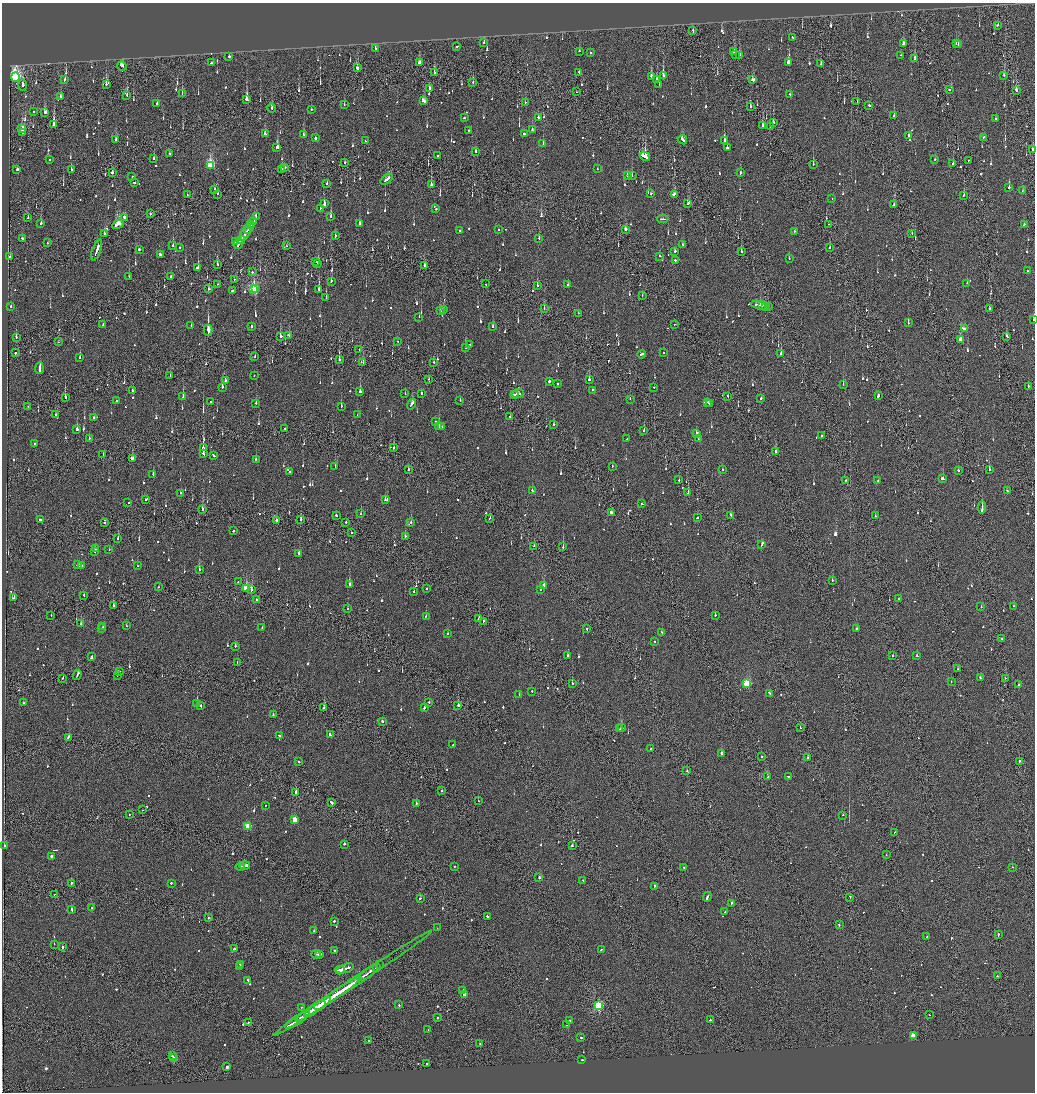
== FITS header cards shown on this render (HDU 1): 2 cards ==
NAXIS1  =                 2065
NAXIS2  =                 2180

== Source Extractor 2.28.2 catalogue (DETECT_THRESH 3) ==
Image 2065 x 2180 px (HDU 1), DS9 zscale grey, zoomed out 1/2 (1 PNG px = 2 x 2 image px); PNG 1037 x 1094 px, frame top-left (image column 1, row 2179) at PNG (2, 3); each listed source drawn as its Kron ellipse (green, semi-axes under 4 px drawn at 4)
Background -0.142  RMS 0.066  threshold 0.197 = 3 sigma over >= 5 px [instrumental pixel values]
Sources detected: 1295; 64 cannot appear on this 1/2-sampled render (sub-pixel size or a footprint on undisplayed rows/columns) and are neither listed nor drawn; of the other 1231, the 500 brightest by FLUX_AUTO listed and drawn (731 fainter detections omitted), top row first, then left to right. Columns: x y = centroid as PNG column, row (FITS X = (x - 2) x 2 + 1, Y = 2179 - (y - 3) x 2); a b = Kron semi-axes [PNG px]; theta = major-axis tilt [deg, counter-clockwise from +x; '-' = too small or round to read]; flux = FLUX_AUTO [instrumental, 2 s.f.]
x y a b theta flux
997 25 2 2 - 260
693 31 3 2 - 98
792 37 2 2 - 180
484 43 3 2 - 98
904 44 3 2 - 150
956 44 2 1 - 350
958 44 2 2 - 190
457 47 2 2 - 110
375 49 2 2 - 480
579 51 2 2 - 100
734 52 3 2 - 160
590 53 2 2 - 99
736 54 2 2 - 160
739 55 3 2 - 120
901 55 2 1 - 100
229 57 2 2 - 180
915 58 2 2 - 350
211 63 3 2 - 110
419 63 3 2 - 150
789 63 3 2 - 280
821 64 2 2 - 110
122 66 5 2 - 370
357 68 2 2 - 890
579 72 3 2 - 180
434 73 3 2 - 140
1004 75 2 2 - 150
651 76 4 2 - 190
663 76 2 2 - 510
15 77 5 3 - 2900
65 80 3 2 - 180
657 80 3 2 - 190
753 80 3 2 - 160
473 82 2 2 - 110
106 84 2 2 - 650
23 85 5 2 - 110
659 85 2 2 - 230
430 88 2 2 - 130
949 89 2 2 - 170
1016 90 3 2 - 310
576 92 2 2 - 83
182 93 2 2 - 110
789 94 2 2 - 110
127 95 2 2 - 120
61 97 2 2 - 230
247 99 3 2 - 1100
424 101 4 2 - 240
857 101 2 2 - 82
525 102 2 2 - 130
157 103 2 2 - 150
344 105 2 1 - 110
869 105 2 2 - 410
750 107 3 2 - 140
272 108 4 2 - 79
311 110 2 1 - 80
34 112 2 2 - 130
45 112 3 3 - 210
894 116 2 2 - 800
538 117 2 2 - 130
464 118 2 2 - 230
996 119 2 2 - 920
774 123 3 1 - 91
54 125 3 2 - 1200
763 126 3 2 - 110
770 127 2 1 - 100
21 129 3 3 - 280
469 130 2 2 - 110
532 130 2 2 - 140
23 132 3 2 - 550
265 133 3 2 - 130
524 134 2 2 - 410
304 135 3 2 - 220
909 135 3 2 - 440
984 137 2 2 - 89
315 138 2 2 - 230
116 140 3 2 - 78
682 140 5 2 - 580
724 140 4 2 - 130
365 141 2 1 - 100
543 144 2 2 - 140
277 147 3 2 - 430
727 147 2 2 - 270
1033 149 2 1 - 370
475 151 2 2 - 92
169 154 2 2 - 210
437 156 2 1 - 77
645 156 5 3 - 880
154 158 2 2 - 150
49 159 2 2 - 89
935 159 2 2 - 100
968 160 2 2 - 86
344 163 2 2 - 110
813 164 2 1 - 81
953 164 2 2 - 380
210 166 4 3 - 1200
284 168 3 2 - 240
17 169 2 2 - 440
597 169 2 2 - 93
71 170 2 2 - 93
281 170 3 1 - 240
112 173 2 2 - 710
740 173 3 2 - 150
627 175 2 2 - 400
132 176 2 2 - 110
632 176 2 2 - 120
387 179 7 2 37 390
134 183 2 2 - 170
327 184 2 2 - 100
431 185 2 2 - 720
1009 187 2 2 - 850
214 190 4 2 - 310
1022 191 2 1 - 97
651 193 2 2 - 90
217 194 3 2 - 93
674 194 3 2 - 210
187 195 2 2 - 100
963 195 3 1 - 91
832 198 2 1 - 130
688 203 3 2 - 210
324 204 4 2 - 420
894 205 4 2 - 380
320 208 2 2 - 83
436 209 2 2 - 150
150 214 2 2 - 87
256 216 3 2 - 210
331 216 2 2 - 450
124 217 2 2 - 120
28 218 2 2 - 110
663 219 5 1 - 360
254 222 2 2 - 440
360 223 2 2 - 120
41 224 2 2 - 260
118 224 6 2 30 470
251 224 2 1 - 170
829 224 2 1 - 94
1024 224 2 2 - 140
249 228 6 2 54 370
498 229 2 2 - 77
625 229 3 2 - 89
460 231 2 2 - 85
794 231 2 2 - 200
245 233 8 2 56 810
105 234 3 2 - 160
912 234 2 2 - 100
335 236 2 2 - 190
22 238 2 2 - 84
539 238 2 2 - 91
241 240 4 2 - 550
236 242 3 2 - 140
48 243 2 2 - 98
238 244 5 2 - 300
683 245 3 2 - 170
173 246 2 2 - 160
287 246 2 2 - 130
179 247 2 2 - 86
829 248 2 2 - 190
139 249 2 2 - 250
97 250 11 2 70 580
675 251 3 2 - 78
741 252 3 2 - 130
160 254 3 2 - 160
660 256 2 2 - 110
10 257 2 2 - 86
789 259 2 2 - 190
675 260 2 2 - 150
316 261 2 2 - 96
318 264 2 2 - 120
217 265 2 2 - 260
425 266 3 2 - 77
198 268 2 2 - 530
1027 270 2 2 - 120
253 272 2 2 - 150
129 277 2 1 - 130
171 277 3 2 - 150
234 279 2 2 - 130
331 281 2 2 - 120
967 283 2 2 - 84
217 284 2 1 - 89
486 284 2 1 - 150
568 285 2 2 - 140
537 286 3 2 - 100
256 288 2 1 - 230
209 289 2 2 - 360
319 289 3 2 - 250
254 290 4 3 - 1700
232 291 2 2 - 130
642 295 2 1 - 150
326 297 3 2 - 92
760 305 9 2 -11 520
11 306 2 2 - 130
763 306 2 2 - 220
766 306 3 1 - 180
768 307 2 1 - 90
990 308 3 2 - 160
444 309 3 2 - 200
544 309 2 1 - 97
440 311 2 2 - 83
578 313 2 1 - 120
419 317 2 2 - 78
1033 319 2 2 - 160
908 323 2 2 - 170
675 324 2 1 - 550
103 325 2 2 - 190
191 326 2 1 - 300
251 326 3 2 - 160
493 327 2 2 - 120
964 329 3 2 - 170
208 330 5 2 - 30000
289 335 3 2 - 140
280 336 2 2 - 210
1006 336 3 2 - 260
16 337 2 2 - 230
960 340 3 2 - 210
58 342 2 1 - 89
398 342 2 1 - 80
470 345 2 2 - 130
466 348 2 2 - 79
359 350 2 1 - 120
15 353 2 2 - 130
663 353 2 2 - 110
642 354 4 2 - 1100
781 354 2 2 - 420
80 357 2 2 - 160
255 357 2 2 - 140
339 360 3 2 - 530
362 362 3 2 - 100
434 363 2 2 - 120
39 368 6 2 85 580
254 375 2 2 - 86
170 376 2 2 - 490
428 379 2 1 - 86
225 380 3 2 - 620
589 380 2 2 - 830
549 381 2 2 - 1400
557 384 2 2 - 660
843 385 2 2 - 110
1028 386 2 2 - 160
222 387 2 2 - 470
654 387 2 2 - 97
592 390 2 2 - 460
132 391 2 2 - 83
360 392 2 2 - 670
422 393 3 2 - 130
518 393 6 2 9 330
405 394 2 2 - 150
514 395 3 1 - 140
728 396 2 2 - 200
878 396 3 2 - 110
65 397 2 2 - 400
183 397 2 2 - 470
761 398 2 2 - 140
630 399 2 2 - 84
460 400 2 2 - 78
117 401 2 2 - 180
211 402 2 2 - 86
707 402 2 2 - 430
256 403 2 2 - 85
411 404 5 2 - 310
709 404 2 2 - 300
28 406 2 2 - 140
341 406 2 2 - 390
55 415 2 2 - 250
357 415 2 1 - 180
510 416 2 2 - 78
93 418 2 2 - 130
435 421 2 2 - 86
554 424 2 2 - 83
439 427 3 2 - 210
442 427 2 2 - 89
77 429 2 2 - 680
284 429 2 2 - 84
644 430 2 1 - 95
697 433 3 2 - 94
821 436 2 1 - 260
89 438 2 2 - 100
627 439 2 2 - 87
698 439 2 2 - 84
34 443 2 2 - 200
203 448 3 2 - 180
393 448 2 2 - 220
775 452 2 2 - 230
103 454 2 1 - 100
203 454 3 2 - 180
213 455 3 2 - 160
132 459 3 2 - 290
256 459 2 2 - 170
612 466 2 2 - 86
335 467 2 1 - 360
408 469 3 2 - 200
989 469 2 2 - 350
722 470 2 2 - 770
958 470 2 2 - 110
290 471 2 2 - 78
153 475 2 2 - 250
943 479 3 2 - 1100
679 480 2 1 - 170
845 480 2 2 - 130
878 481 2 2 - 200
532 491 2 2 - 130
1007 491 3 2 - 140
180 493 2 2 - 77
688 493 2 1 - 160
145 500 2 1 - 110
385 500 3 2 - 330
128 503 2 1 - 100
642 504 2 2 - 81
982 508 6 1 86 400
202 509 4 2 - 430
612 513 3 2 - 1600
361 514 2 1 - 240
336 515 2 2 - 510
731 515 2 2 - 160
875 516 2 2 - 84
490 518 3 2 - 360
697 518 2 2 - 99
40 519 3 2 - 250
276 520 2 2 - 150
300 520 3 1 - 270
411 522 2 2 - 560
104 523 2 2 - 120
346 523 2 1 - 180
233 531 2 2 - 230
351 532 3 2 - 130
405 536 2 2 - 260
118 538 2 2 - 510
762 545 3 2 - 600
534 546 2 2 - 86
563 547 3 2 - 280
95 548 2 2 - 300
109 550 2 2 - 150
94 552 2 2 - 210
299 553 2 2 - 150
77 564 3 2 - 160
82 566 2 2 - 90
137 566 2 1 - 360
199 570 2 2 - 430
832 581 2 1 - 100
238 582 2 2 - 83
349 584 2 2 - 460
544 585 2 2 - 600
159 587 2 1 - 150
246 589 3 3 - 590
426 589 2 2 - 190
541 589 2 2 - 83
251 590 2 2 - 310
414 591 2 2 - 82
84 595 2 2 - 86
13 598 3 2 - 160
899 598 2 1 - 400
257 600 2 2 - 160
114 606 2 2 - 200
1014 606 2 2 - 220
981 607 2 2 - 99
348 609 2 1 - 120
715 615 2 2 - 310
51 616 2 1 - 83
426 616 2 1 - 160
479 619 2 2 - 1100
483 621 3 2 - 110
81 624 2 2 - 480
103 626 4 2 - 220
126 626 2 2 - 110
262 627 2 2 - 120
102 629 2 1 - 90
587 629 2 2 - 150
856 629 3 2 - 170
662 632 2 2 - 240
448 633 2 2 - 82
1002 639 2 2 - 150
654 642 2 2 - 180
235 646 2 2 - 130
567 656 2 2 - 96
892 656 2 1 - 470
917 656 2 2 - 290
91 657 4 2 - 460
237 663 2 1 - 100
957 669 2 2 - 78
119 672 2 2 - 100
77 675 5 2 - 280
117 675 2 2 - 86
980 677 3 2 - 110
63 678 2 1 - 120
1005 678 2 2 - 130
951 682 2 2 - 94
747 683 3 3 - 990
572 684 2 2 - 360
1018 684 2 2 - 82
532 691 2 2 - 84
770 693 3 2 - 160
519 695 2 2 - 81
23 702 2 2 - 110
429 702 2 2 - 150
197 703 2 2 - 600
458 705 2 1 - 1000
201 706 2 2 - 130
324 707 3 2 - 200
424 708 2 2 - 150
273 715 2 2 - 94
382 721 2 2 - 580
622 728 2 2 - 290
800 728 3 1 - 140
620 729 2 1 - 180
330 734 3 2 - 200
280 735 3 2 - 320
69 737 4 2 - 340
453 745 2 2 - 200
651 749 2 1 - 97
721 753 3 2 - 1100
761 756 2 2 - 120
807 758 2 2 - 280
298 761 2 2 - 110
1019 761 2 2 - 200
687 771 2 2 - 180
768 777 2 2 - 250
788 777 2 1 - 110
442 791 2 2 - 180
296 792 2 2 - 970
478 801 2 2 - 91
331 802 3 2 - 270
416 803 2 2 - 99
265 805 2 1 - 81
142 810 2 1 - 130
129 814 2 1 - 160
842 815 2 2 - 79
295 820 3 3 - 330
248 826 3 3 - 510
894 832 2 2 - 100
344 844 2 2 - 180
4 846 2 2 - 360
572 846 2 2 - 200
886 855 2 1 - 95
51 856 2 2 - 430
245 866 5 2 - 340
454 866 2 2 - 250
240 867 5 2 - 320
684 867 2 2 - 280
1012 867 2 2 - 80
539 877 2 2 - 570
583 880 2 2 - 88
71 883 2 1 - 88
171 883 2 2 - 220
654 886 2 2 - 360
55 894 2 1 - 90
707 897 5 2 - 310
850 897 3 1 - 180
420 898 2 2 - 83
731 904 4 2 - 230
92 908 2 1 - 130
72 910 3 2 - 240
725 912 2 2 - 93
487 916 2 2 - 660
208 918 2 2 - 110
334 921 2 2 - 110
839 925 2 2 - 86
437 928 2 1 - 330
314 931 2 2 - 81
998 935 2 1 - 860
927 937 2 2 - 650
54 944 2 2 - 86
62 947 2 2 - 390
234 949 2 2 - 160
601 949 3 2 - 150
334 950 2 2 - 100
316 954 5 2 - 570
320 954 3 1 - 280
240 965 2 2 - 150
380 965 2 1 - 110
240 967 2 2 - 390
345 968 9 2 18 3700
376 968 2 2 - 380
340 970 4 2 - 1700
368 973 12 2 35 4800
997 976 2 2 - 85
248 980 3 2 - 540
353 983 95 2 34 12000
463 990 2 2 - 120
464 994 2 2 - 520
333 996 34 2 34 9600
320 1005 6 2 31 2900
399 1005 2 2 - 190
599 1005 3 3 - 1400
301 1008 2 1 - 81
314 1009 20 2 33 8800
929 1015 2 1 - 180
437 1017 2 2 - 130
301 1018 6 2 33 2800
297 1020 14 2 32 6500
569 1020 2 2 - 99
710 1020 2 2 - 130
248 1022 2 2 - 150
566 1025 2 2 - 220
428 1030 2 2 - 340
913 1036 3 3 - 280
581 1037 2 2 - 110
368 1040 2 2 - 120
480 1043 2 1 - 130
172 1056 2 2 - 200
174 1057 2 1 - 210
582 1060 2 2 - 810
426 1064 2 2 - 260
227 1067 2 2 - 630
At the frame edge (FLAGS 8, measured only in part): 1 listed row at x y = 1033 319
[731 fainter detections neither listed nor drawn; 64 sub-pixel or undisplayed-footprint detections neither listed nor drawn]